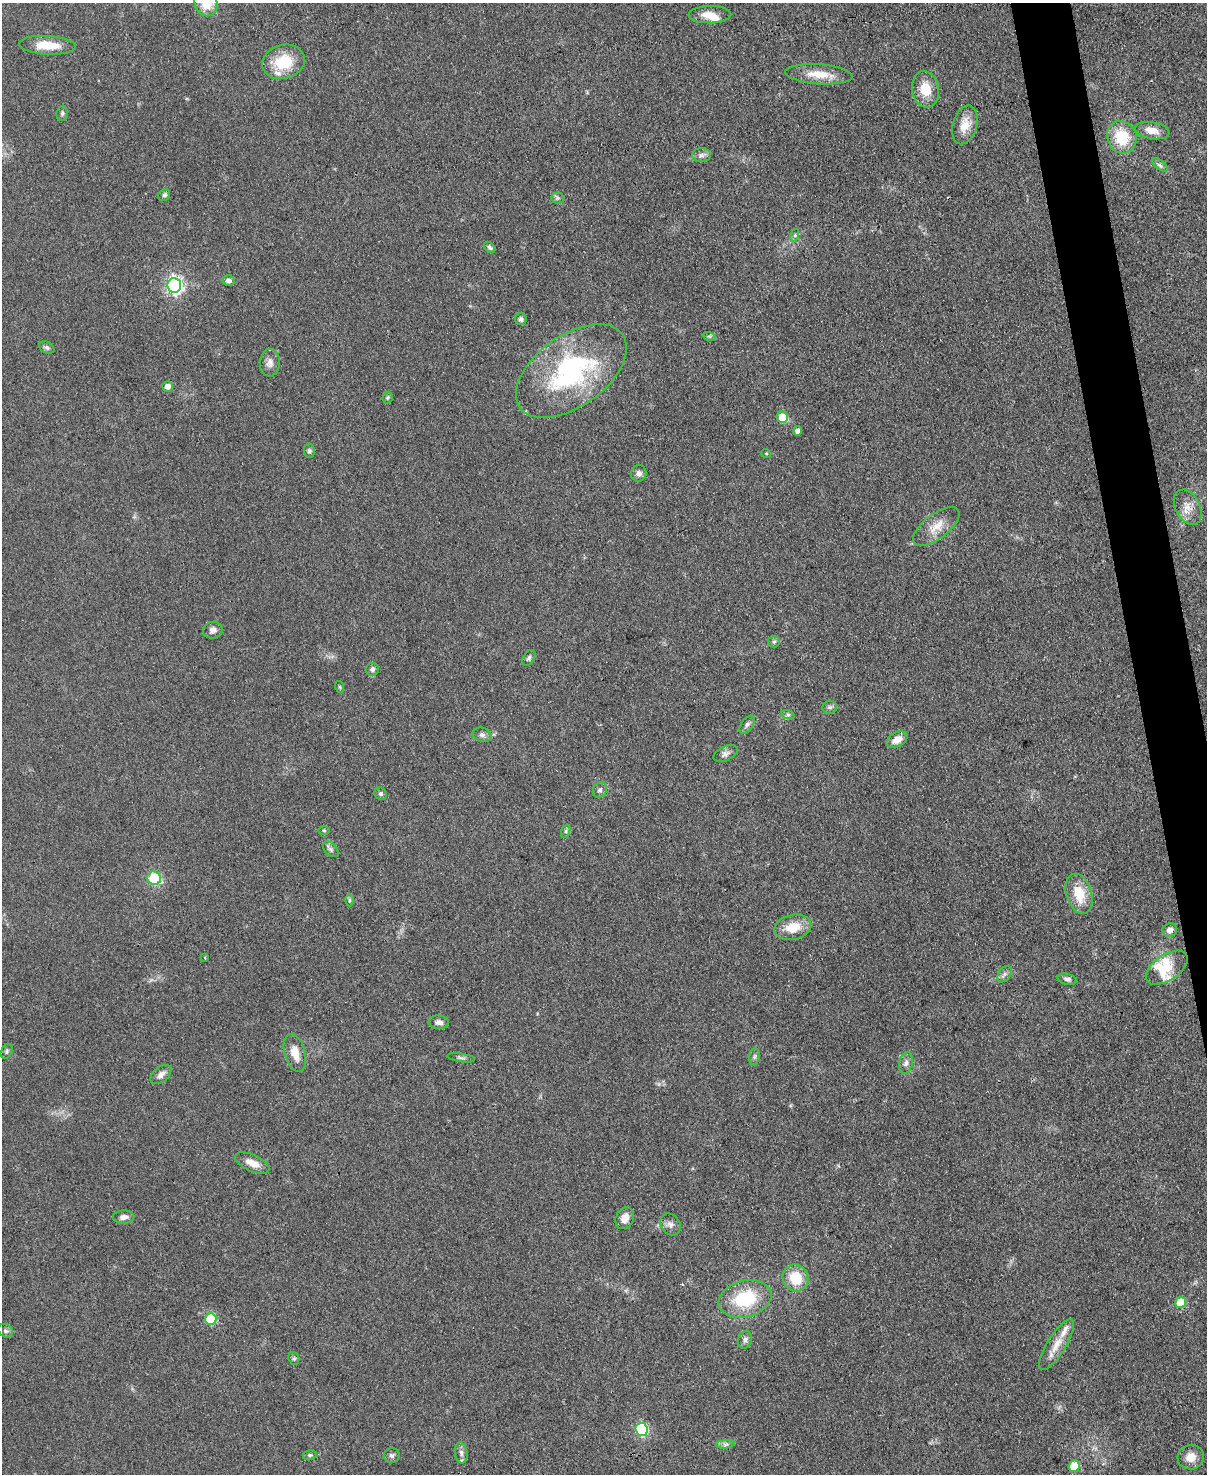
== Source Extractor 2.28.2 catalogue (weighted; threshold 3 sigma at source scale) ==
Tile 6 of 4 x 3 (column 2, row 2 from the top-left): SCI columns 1206-2410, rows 1721-3192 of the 4819 x 4798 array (HDU 1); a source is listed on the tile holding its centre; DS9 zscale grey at full resolution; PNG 1209 x 1476 px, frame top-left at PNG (2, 3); each listed source drawn as its Kron ellipse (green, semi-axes under 4 px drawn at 4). Shown black and unused: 3% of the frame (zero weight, under 3 of 4 exposures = <1% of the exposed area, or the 3 px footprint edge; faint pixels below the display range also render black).
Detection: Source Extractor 2.28.2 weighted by HDU 2 'WHT'; one run over the whole footprint, this tile lists its part. Background 0.0853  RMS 0.0063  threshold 0.0284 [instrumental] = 3 sigma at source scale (4.5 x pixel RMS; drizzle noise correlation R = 1.50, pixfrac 1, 0.05/0.05 arcsec/px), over >= 5 px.
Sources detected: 90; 1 inside a brighter object's white glare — neither listed nor drawn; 6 inside a brighter listed object's ellipse — not listed separately; the other 83 listed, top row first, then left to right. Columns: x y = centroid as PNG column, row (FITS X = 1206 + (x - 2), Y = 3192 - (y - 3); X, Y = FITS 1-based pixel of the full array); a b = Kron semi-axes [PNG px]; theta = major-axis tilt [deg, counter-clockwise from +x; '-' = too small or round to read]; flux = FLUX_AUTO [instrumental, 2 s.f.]
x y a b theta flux
206 3 13 11 -69 9.5
710 15 21 8 1 8
47 45 28 9 -3 14
283 62 21 17 15 22
819 74 33 10 -4 13
925 89 18 13 -81 13
62 113 7 5 86 1.4
965 125 20 12 73 9.7
1152 131 17 8 -10 6.7
1122 137 16 14 -73 22
701 155 9 7 3 2.3
1160 165 9 4 -36 1.8
164 195 6 5 - 1.2
558 198 6 5 - 1.3
795 235 6 4 73 0.98
490 247 6 4 -45 1.3
229 281 6 5 - 2.2
174 285 7 7 - 190
521 319 6 6 - 1.9
709 336 7 4 -18 1.1
47 348 8 5 -27 1.5
270 363 13 10 89 4
571 371 63 35 36 100
168 386 5 5 - 4
388 398 6 5 - 1
782 417 6 5 - 15
798 431 4 4 - 3.1
309 451 7 5 -81 1.4
766 453 5 3 - 0.57
639 473 8 7 - 3.1
1188 507 19 12 -62 7.3
936 527 27 12 37 10
213 630 10 8 17 2.9
774 642 6 5 - 1.2
529 658 9 5 58 1.5
372 669 6 6 - 1.9
340 687 6 3 -71 0.7
830 707 7 6 - 1.7
788 715 7 4 -18 1.2
747 725 10 5 52 2
482 735 9 7 -19 2.4
897 740 11 7 29 6
725 754 13 7 23 2.8
600 790 8 6 60 2.1
381 794 6 6 - 1.3
324 831 5 3 - 0.74
566 831 7 4 71 1.2
331 849 9 5 -46 1.8
154 878 7 6 - 37
1079 894 20 12 -73 16
349 900 6 4 89 0.96
793 927 19 12 13 13
1170 930 7 6 - 2.9
205 957 3 2 - 0.73
1167 968 23 13 34 13
1005 974 9 6 53 2.1
1067 979 10 5 -13 1.9
439 1022 10 6 -4 3
7 1051 8 5 62 1.2
295 1053 19 10 -74 8.7
754 1057 8 5 83 1.6
461 1058 14 3 -8 1.5
906 1063 11 6 77 2.7
161 1075 12 7 40 3.4
252 1163 18 8 -25 6.2
123 1217 11 6 3 3.1
625 1218 11 9 65 5.1
671 1224 12 9 -54 3.2
796 1278 14 12 -62 18
745 1299 27 18 15 35
1181 1302 5 5 - 17
211 1319 6 5 - 33
6 1331 8 6 -30 1.7
745 1340 9 6 71 2.1
1057 1345 29 9 58 9.9
294 1358 6 5 - 1.2
641 1429 6 6 - 60
725 1444 9 3 5 1.5
461 1453 10 6 -82 2.4
310 1455 7 5 14 1.1
392 1455 8 7 - 1.8
1191 1457 13 12 - 7.1
1074 1466 6 5 - 18
Isophote crosses this tile's border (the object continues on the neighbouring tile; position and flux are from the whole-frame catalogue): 1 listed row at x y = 206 3